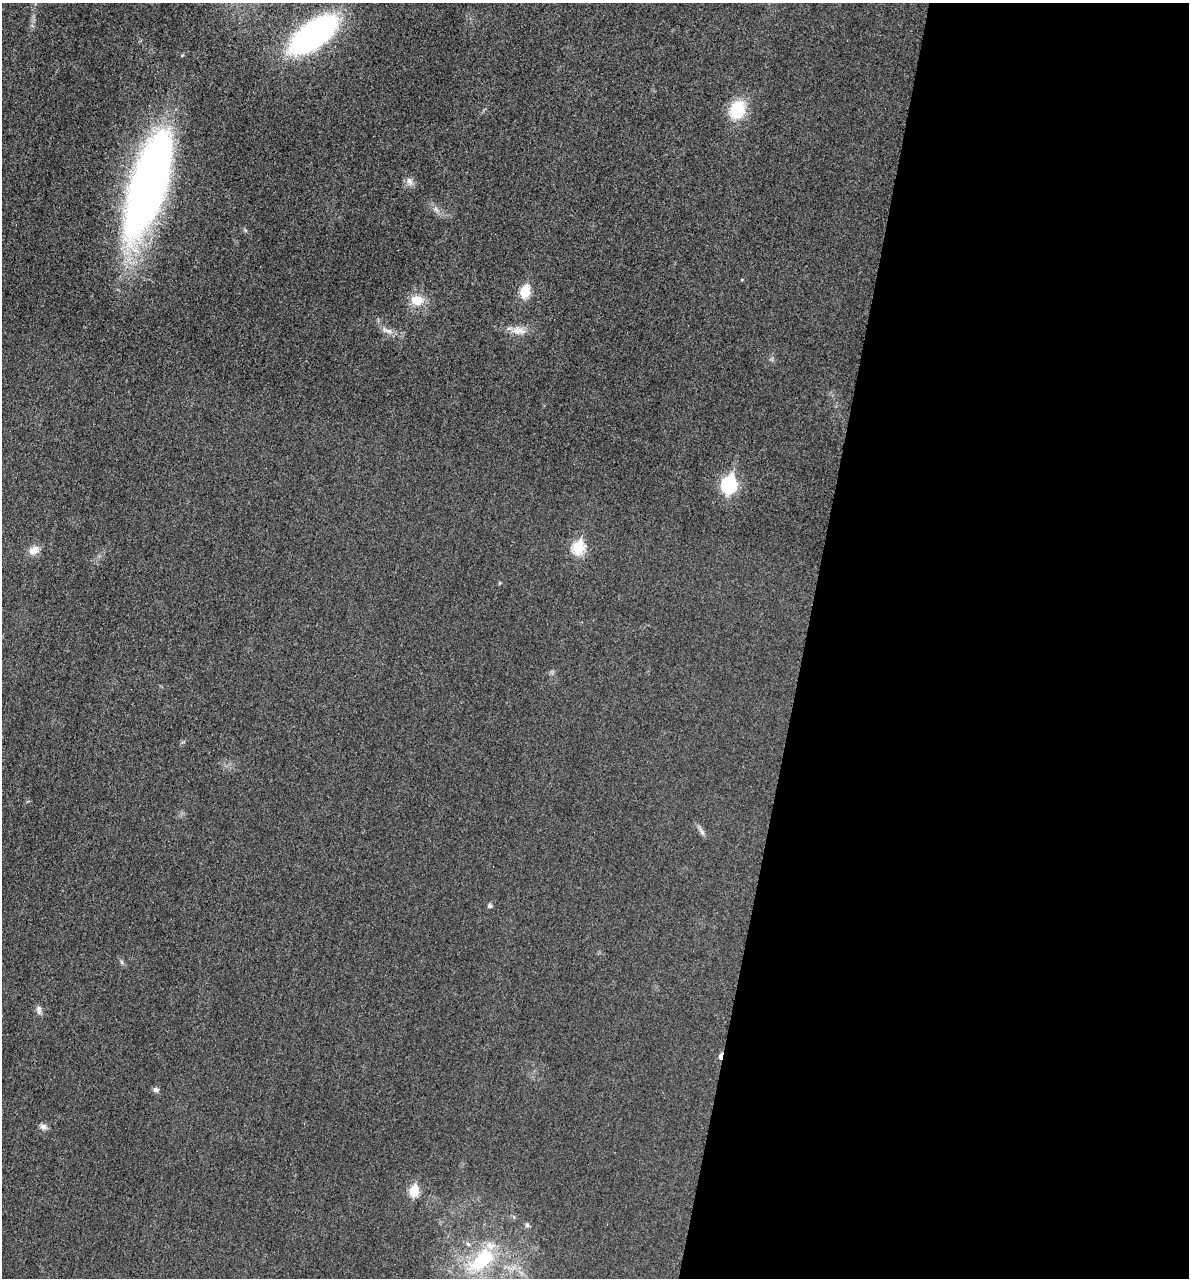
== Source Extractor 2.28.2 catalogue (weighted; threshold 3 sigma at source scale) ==
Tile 12 of 4 x 4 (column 4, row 3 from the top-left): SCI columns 3705-4891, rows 1294-2569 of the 5154 x 5142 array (HDU 1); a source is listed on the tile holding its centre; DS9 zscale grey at full resolution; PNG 1191 x 1280 px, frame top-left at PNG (2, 3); no overlay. Shown black and unused: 32% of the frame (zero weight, under 3 of 4 exposures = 2% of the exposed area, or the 3 px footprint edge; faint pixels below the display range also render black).
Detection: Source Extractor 2.28.2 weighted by HDU 2 'WHT'; one run over the whole footprint, this tile lists its part. Background 0.0179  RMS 0.0055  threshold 0.0248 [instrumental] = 3 sigma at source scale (4.5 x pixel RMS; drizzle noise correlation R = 1.50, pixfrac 1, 0.05/0.05 arcsec/px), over >= 5 px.
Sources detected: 23; all 23 listed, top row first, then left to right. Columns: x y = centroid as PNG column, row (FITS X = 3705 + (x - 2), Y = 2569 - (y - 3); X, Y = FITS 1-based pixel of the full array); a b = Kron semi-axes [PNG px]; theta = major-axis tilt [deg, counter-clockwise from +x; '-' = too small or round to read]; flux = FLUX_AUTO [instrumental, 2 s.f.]
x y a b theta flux
313 35 45 20 37 150
738 110 18 14 65 23
409 181 12 8 -64 2.8
148 185 106 33 73 320
436 209 11 4 -56 1.8
742 279 4 3 - 0.46
525 291 6 5 - 31
417 300 14 11 -8 8.8
518 330 21 9 -7 5.6
388 331 17 6 -17 3.2
729 485 8 7 - 110
578 547 7 6 - 42
34 550 15 10 30 4.5
702 831 13 4 -53 1.9
490 905 5 5 - 1.6
122 962 6 4 -71 0.87
39 1010 12 6 -82 2.1
720 1056 6 3 82 3.4
156 1090 8 6 -9 1.5
43 1127 9 7 -16 2.2
414 1191 6 5 - 26
527 1225 6 6 - 1
482 1260 43 21 40 37
Overlapping masked pixels (flux is a lower limit): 2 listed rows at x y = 148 185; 720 1056
Isophote crosses this tile's border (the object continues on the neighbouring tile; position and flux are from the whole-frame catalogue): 2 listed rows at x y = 313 35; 148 185